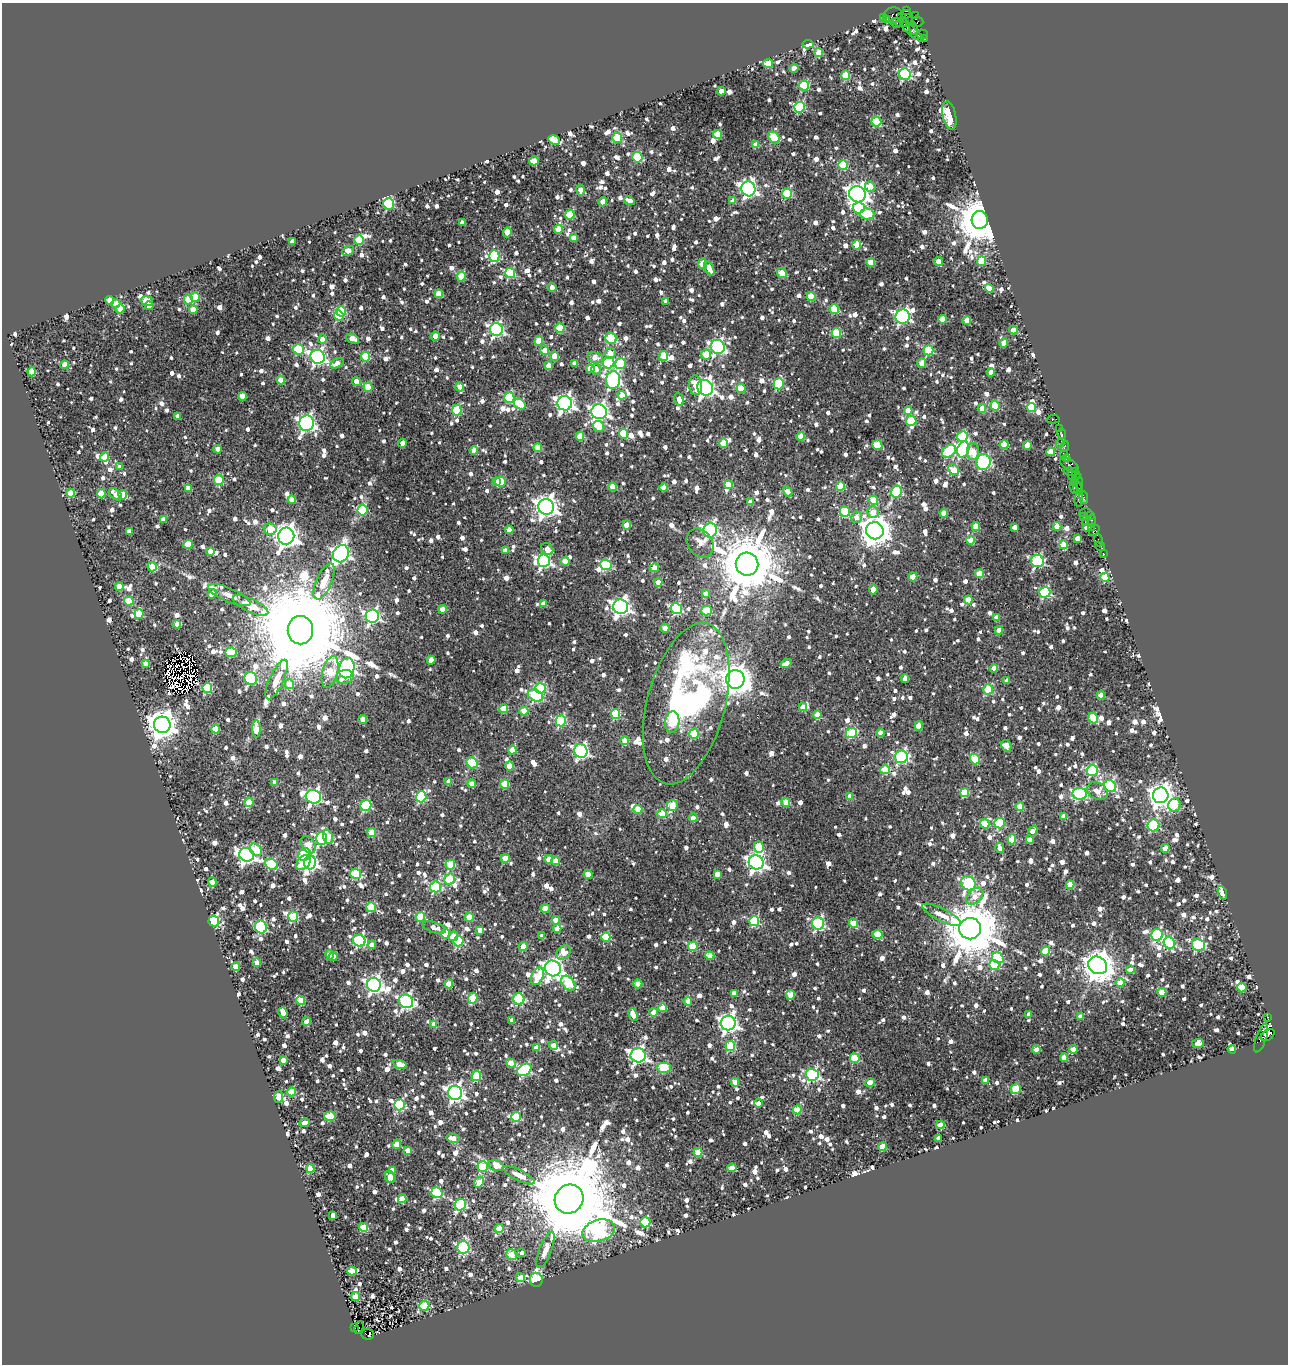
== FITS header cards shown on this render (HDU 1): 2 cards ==
NAXIS1  =                 1286
NAXIS2  =                 1362

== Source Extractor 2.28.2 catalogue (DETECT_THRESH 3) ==
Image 1286 x 1362 px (HDU 1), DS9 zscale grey, 1 PNG px = 1 image px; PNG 1290 x 1366 px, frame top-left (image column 1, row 1362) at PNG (2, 3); each listed source drawn as its Kron ellipse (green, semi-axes under 4 px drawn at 4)
Background 0.118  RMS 0.022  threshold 0.0664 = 3 sigma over >= 5 px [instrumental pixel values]
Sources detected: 1964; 11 with non-positive FLUX_AUTO (blend fragments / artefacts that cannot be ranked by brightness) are neither listed nor drawn; of the other 1953, the 500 brightest by FLUX_AUTO listed and drawn (1453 fainter detections omitted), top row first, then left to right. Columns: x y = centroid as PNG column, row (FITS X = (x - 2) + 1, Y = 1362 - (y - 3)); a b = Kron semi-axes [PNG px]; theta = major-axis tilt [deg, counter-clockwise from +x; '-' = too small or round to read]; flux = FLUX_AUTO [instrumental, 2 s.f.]
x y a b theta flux
906 11 3 3 - 160
906 14 5 4 - 35
893 15 9 7 11 21
915 15 3 3 - 200
901 16 3 3 - 69
884 17 3 2 - 75
887 19 3 2 - 58
917 21 6 5 - 250
901 22 8 3 -8 41
896 23 6 4 -7 170
913 28 6 3 -78 160
912 32 15 4 -40 170
922 35 5 3 - 200
924 39 4 3 - 39
808 44 5 4 - 26
819 53 4 4 - 29
768 63 5 4 - 42
794 68 4 4 - 18
905 74 6 5 - 200
846 75 4 4 - 52
804 85 5 5 - 93
721 91 4 4 - 16
800 107 5 5 - 160
949 116 14 6 -77 33
876 121 5 5 - 88
718 134 4 4 - 43
774 137 7 5 -43 86
617 138 5 5 - 76
554 140 6 4 -25 63
756 145 4 4 - 19
637 157 5 5 - 89
534 161 4 4 - 33
843 165 5 5 - 70
870 186 5 5 - 28
748 189 7 7 - 550
580 190 5 4 - 15
787 194 5 5 - 85
857 194 8 8 - 1000
629 201 5 4 - 18
733 201 4 4 - 19
603 202 4 4 - 26
389 204 6 5 - 160
859 208 6 5 - 74
867 214 7 5 -1 83
570 215 5 4 - 72
980 220 9 8 - 8900
462 223 4 4 - 16
558 229 4 4 - 36
507 232 5 4 - 30
573 238 4 4 - 16
359 240 5 4 - 68
293 241 4 4 - 16
857 245 5 4 - 29
348 251 6 4 29 20
494 256 6 5 - 96
982 261 5 4 - 70
871 262 4 4 - 36
939 262 4 4 - 21
703 264 5 4 - 34
709 269 7 4 -68 17
510 273 5 5 - 99
782 273 5 4 - 36
461 276 5 4 - 50
552 287 5 4 - 16
989 288 4 4 - 37
439 294 4 4 - 32
195 297 5 4 - 52
811 297 4 4 - 43
110 300 4 4 - 26
188 300 4 4 - 47
147 301 6 5 - 42
666 301 4 4 - 16
116 304 4 4 - 53
149 306 4 3 - 16
120 309 5 4 - 27
834 309 5 4 - 75
193 310 4 4 - 23
341 311 5 5 - 81
339 316 5 4 - 96
903 317 7 7 - 350
942 319 4 4 - 33
967 320 4 4 - 18
560 328 4 4 - 65
496 329 6 6 - 380
1013 330 4 4 - 27
836 333 5 4 - 70
435 336 4 4 - 25
611 338 6 5 - 90
322 339 4 4 - 18
352 339 7 4 -23 27
539 341 5 4 - 27
1004 343 5 4 - 23
718 347 7 7 - 370
298 349 6 5 - 100
545 350 4 4 - 26
928 350 5 5 - 96
610 353 5 5 - 17
706 354 5 5 - 38
555 356 5 4 - 25
664 356 5 4 - 64
318 357 7 7 - 450
365 357 5 4 - 71
595 357 7 5 -11 22
337 363 7 4 28 16
575 363 4 4 - 16
609 363 6 5 - 160
922 363 5 4 - 28
621 364 6 5 - 81
65 365 4 4 - 33
549 366 4 4 - 24
590 369 4 4 - 32
596 369 5 5 - 15
32 372 4 4 - 48
991 372 4 4 - 15
281 380 4 4 - 30
613 380 9 7 78 350
356 381 4 4 - 19
779 384 5 5 - 110
696 385 10 6 -84 26
368 387 5 4 - 49
460 387 4 4 - 15
705 388 8 7 - 740
741 388 5 4 - 43
622 395 4 4 - 30
242 396 4 4 - 27
509 398 5 5 - 94
679 399 7 4 -77 15
565 403 7 7 - 730
520 404 6 5 - 74
995 406 5 4 - 85
1031 407 4 4 - 70
982 408 4 4 - 22
457 410 5 5 - 90
908 410 4 4 - 24
599 412 8 7 - 580
178 416 4 4 - 16
1053 419 6 3 7 58
911 421 5 5 - 65
306 423 8 7 - 590
599 426 6 5 - 67
1060 428 4 3 - 21
624 434 5 4 - 60
1062 434 5 3 - 25
580 436 4 4 - 41
800 436 4 4 - 29
962 437 5 5 - 100
402 443 4 4 - 20
723 443 5 4 - 46
1060 444 4 2 - 20
877 445 5 4 - 74
1004 445 4 4 - 53
1027 445 4 4 - 32
1065 446 6 3 81 21
538 448 4 4 - 46
218 449 4 4 - 15
963 449 8 6 72 250
474 450 4 4 - 21
949 451 8 5 41 100
973 451 8 6 88 26
1051 452 4 4 - 26
1063 453 2 2 - 22
105 457 4 4 - 35
1066 458 3 2 - 15
983 462 8 7 - 290
1069 465 10 5 -32 110
120 467 4 4 - 15
954 470 6 5 - 38
1071 472 8 2 -5 44
1072 475 5 3 - 20
1076 475 4 3 - 15
219 480 5 4 - 78
497 481 4 3 - 15
501 482 5 5 - 59
1074 482 3 2 - 180
1078 482 9 3 -79 39
728 485 4 4 - 46
840 486 4 4 - 57
613 487 4 4 - 37
1074 487 6 4 -83 48
1077 487 6 2 -88 28
188 488 4 4 - 16
664 488 4 4 - 28
788 492 6 4 -62 23
896 492 6 5 - 110
71 493 4 4 - 43
101 494 4 4 - 42
115 494 8 5 -42 16
123 495 4 4 - 41
1084 497 6 3 -84 48
1079 498 8 3 82 32
292 500 4 4 - 28
873 500 4 4 - 48
750 502 4 4 - 17
546 507 8 7 - 1100
362 510 5 5 - 100
845 512 5 5 - 79
873 512 6 5 - 27
944 513 4 4 - 25
1086 513 6 3 3 46
1090 515 3 2 - 33
1083 516 2 2 - 34
856 517 6 5 - 15
163 520 4 4 - 20
1091 521 6 3 80 31
1085 522 3 2 - 38
627 525 4 4 - 25
976 526 4 4 - 30
1057 526 4 4 - 19
1014 527 4 4 - 15
1091 527 2 2 - 26
1087 528 4 4 - 16
270 529 6 5 - 42
509 530 4 4 - 24
710 530 7 7 - 340
1094 530 6 4 43 28
129 531 4 4 - 16
875 531 9 8 - 2700
286 536 8 8 - 1500
1078 538 4 4 - 17
971 540 4 4 - 29
1098 540 6 2 -72 19
700 543 15 12 -55 17
188 544 4 4 - 44
1063 545 4 4 - 44
1100 546 5 3 - 15
547 549 7 5 -45 24
505 550 4 4 - 18
210 551 4 4 - 20
341 554 9 7 63 510
1103 554 4 3 - 28
544 561 6 6 - 340
565 561 4 4 - 38
1037 561 6 6 - 230
747 564 11 11 - 16000
606 565 6 5 - 140
152 567 5 4 - 61
654 568 5 4 - 24
980 574 4 4 - 45
913 577 4 4 - 35
1105 577 5 4 - 68
324 581 19 7 66 26
658 582 4 4 - 22
119 586 4 4 - 35
873 589 5 4 - 19
1045 592 5 5 - 160
212 594 5 4 - 22
706 594 4 4 - 19
229 595 22 7 -23 17
968 600 4 4 - 33
129 601 5 4 - 48
543 604 4 4 - 20
251 605 19 6 -26 28
621 607 7 7 - 730
442 609 4 4 - 21
676 609 6 5 - 140
706 611 5 5 - 56
139 614 5 4 - 56
372 616 6 6 - 370
996 618 4 4 - 19
177 624 4 4 - 25
665 628 4 4 - 30
300 630 14 12 -89 66000
999 630 4 4 - 18
231 652 6 4 3 76
431 660 4 4 - 27
786 663 6 4 29 24
146 664 4 4 - 18
347 668 10 7 77 660
994 668 4 4 - 18
330 672 16 7 75 64
345 677 9 7 13 24
905 678 4 4 - 16
251 679 6 6 - 200
277 679 21 7 65 26
735 679 9 9 - 2800
1007 681 4 4 - 17
289 684 5 4 - 36
207 688 5 5 - 110
541 688 5 5 - 120
988 689 5 4 - 75
1101 695 4 4 - 25
535 696 8 5 -24 230
686 704 83 39 75 710
803 707 4 4 - 18
504 709 4 4 - 48
524 711 4 4 - 37
615 714 5 5 - 80
817 715 4 4 - 44
1093 718 5 4 - 63
363 719 4 4 - 22
561 721 5 5 - 150
672 722 11 7 82 44
162 725 8 8 - 2300
919 726 4 4 - 28
216 729 4 4 - 48
256 729 8 4 89 31
851 733 6 5 - 100
880 733 4 4 - 20
694 734 5 4 - 65
625 741 4 4 - 36
1006 746 6 4 -60 27
512 750 4 4 - 39
581 751 7 6 - 370
901 757 6 6 - 260
975 759 5 5 - 76
472 763 6 5 - 100
510 766 4 4 - 39
885 770 5 4 - 71
1092 770 5 5 - 170
449 781 4 4 - 22
275 783 4 4 - 15
472 784 4 4 - 26
504 784 4 4 - 51
1110 786 6 6 - 250
1097 791 11 8 -27 21
965 793 4 4 - 56
1080 794 7 6 - 190
1161 795 8 7 - 1500
850 796 4 4 - 23
313 797 8 6 -16 420
421 797 5 5 - 140
249 802 5 4 - 48
786 802 4 4 - 34
672 805 5 5 - 46
1174 805 6 6 - 65
366 806 6 5 - 140
1020 807 4 4 - 42
638 809 4 4 - 43
662 814 5 4 - 56
1064 816 4 4 - 31
693 818 4 4 - 24
999 823 5 5 - 92
985 824 5 4 - 56
1153 825 6 5 - 160
1033 831 6 4 52 16
372 833 4 4 - 42
328 837 7 5 -70 39
321 838 6 5 - 190
1012 839 5 4 - 43
1029 840 4 4 - 16
308 845 9 6 -55 38
759 847 6 5 - 77
1000 848 5 4 - 17
1165 848 4 4 - 20
256 850 7 5 -50 67
305 854 7 6 - 94
247 855 7 7 - 650
505 858 4 4 - 36
549 859 4 4 - 23
555 861 4 4 - 30
303 862 8 6 49 44
310 862 7 6 - 430
756 862 7 7 - 760
271 864 7 5 -25 150
450 865 5 4 - 60
356 874 6 5 - 110
588 874 4 4 - 26
717 874 4 4 - 20
449 879 6 5 - 53
212 882 4 4 - 20
968 883 8 6 -36 210
1070 885 4 4 - 34
436 887 5 5 - 160
1222 893 7 4 -69 22
975 896 10 7 45 21
371 907 5 4 - 68
545 908 4 4 - 24
942 915 21 6 -26 17
293 917 5 5 - 100
420 917 5 4 - 83
469 917 4 4 - 47
556 920 4 4 - 23
214 921 5 5 - 190
754 921 5 5 - 120
818 923 6 6 - 250
854 923 5 4 - 44
261 927 6 6 - 170
434 927 12 5 -18 15
557 929 4 4 - 27
970 929 11 10 - 12000
480 930 4 4 - 18
445 934 5 5 - 63
878 935 5 4 - 63
1157 935 6 6 - 210
453 936 5 5 - 19
542 936 4 4 - 15
606 937 5 4 - 67
359 941 6 6 - 240
459 941 5 5 - 140
1169 943 6 5 - 170
372 945 4 4 - 19
1198 945 7 5 -14 180
523 946 4 4 - 27
693 946 5 5 - 70
1046 951 4 4 - 64
564 952 8 6 48 26
330 955 5 4 - 18
710 956 4 4 - 18
333 957 4 4 - 17
998 958 6 5 - 81
257 963 4 4 - 22
994 965 5 5 - 75
1098 965 10 8 -30 2900
236 967 4 4 - 32
553 968 8 7 - 910
1130 970 4 4 - 15
537 976 9 5 67 70
568 983 8 5 -50 99
1120 983 4 4 - 24
449 984 4 4 - 41
638 984 4 4 - 27
374 985 7 7 - 580
1242 988 4 4 - 63
1162 992 4 4 - 36
734 993 4 4 - 20
791 995 4 4 - 35
473 998 5 4 - 67
519 999 6 5 - 130
301 1001 4 4 - 51
406 1001 7 6 - 360
688 1001 4 4 - 17
662 1008 4 4 - 24
654 1012 4 4 - 27
283 1013 5 4 - 18
633 1015 7 4 -67 31
1029 1015 4 4 - 15
1081 1017 4 4 - 22
1268 1017 4 3 - 200
512 1020 4 4 - 15
306 1022 4 4 - 24
728 1023 7 7 - 740
434 1024 4 4 - 22
1268 1035 7 5 36 430
1261 1038 15 5 71 120
1198 1043 6 4 7 27
553 1045 4 4 - 31
730 1046 5 5 - 79
537 1048 4 4 - 32
1073 1049 4 4 - 18
1232 1049 4 3 - 22
1037 1050 4 4 - 20
638 1055 7 7 - 470
855 1058 5 4 - 79
1064 1058 4 4 - 17
283 1060 4 4 - 16
511 1063 5 4 - 30
400 1065 7 4 -18 37
664 1068 7 5 0 98
524 1070 8 5 34 220
812 1075 6 6 - 290
476 1076 5 5 - 92
986 1080 4 4 - 22
735 1082 4 4 - 33
870 1082 5 4 - 27
1016 1089 5 4 - 59
292 1092 4 4 - 52
455 1093 7 7 - 680
279 1097 6 4 86 27
758 1103 4 4 - 16
399 1105 5 5 - 150
797 1110 4 4 - 61
330 1116 6 4 2 60
516 1117 5 4 - 86
305 1123 5 4 - 17
940 1125 4 4 - 31
453 1138 6 4 -14 18
939 1138 4 4 - 16
397 1144 5 4 - 36
882 1147 4 4 - 39
408 1151 4 4 - 23
698 1152 4 4 - 55
496 1166 7 5 -18 24
483 1167 5 5 - 110
732 1168 4 4 - 26
310 1169 4 4 - 37
392 1170 4 4 - 18
519 1175 17 5 -27 15
390 1177 6 4 -58 19
479 1182 5 4 - 52
437 1193 6 5 - 140
402 1199 4 4 - 29
569 1199 15 14 - 38000
460 1205 6 5 - 150
333 1215 4 4 - 15
645 1222 5 5 - 100
363 1227 4 4 - 67
499 1228 4 4 - 44
599 1231 17 10 16 420
463 1247 6 6 - 210
545 1250 19 6 69 15
522 1253 4 4 - 16
511 1255 6 4 -58 43
352 1271 5 4 - 36
520 1278 4 4 - 32
536 1280 7 6 - 160
355 1297 4 4 - 43
424 1306 5 5 - 73
355 1327 3 2 - 48
359 1327 6 2 69 17
368 1334 6 5 - 55
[1453 fainter detections neither listed nor drawn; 11 non-positive-flux detections neither listed nor drawn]